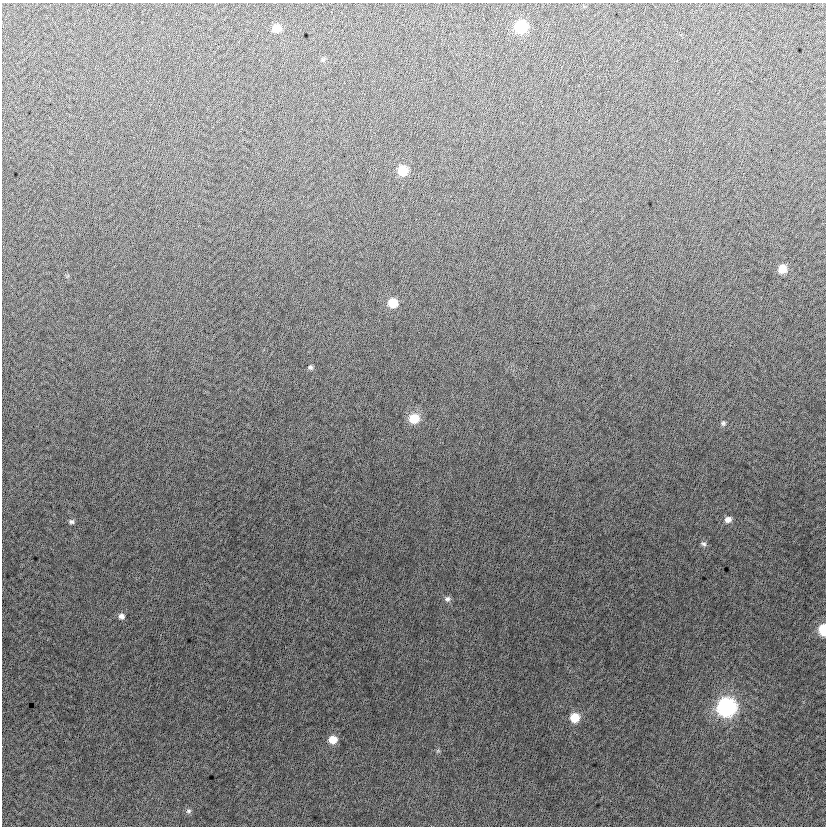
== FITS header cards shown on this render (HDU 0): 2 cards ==
NAXIS1  =                  824
NAXIS2  =                  824

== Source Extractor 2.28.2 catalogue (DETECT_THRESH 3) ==
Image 824 x 824 px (HDU 0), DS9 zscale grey, 1 PNG px = 1 image px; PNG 828 x 828 px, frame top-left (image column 1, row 824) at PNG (2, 3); no overlay
Background -5.21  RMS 12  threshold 37.5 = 3 sigma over >= 5 px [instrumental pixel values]
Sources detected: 20; all 20 listed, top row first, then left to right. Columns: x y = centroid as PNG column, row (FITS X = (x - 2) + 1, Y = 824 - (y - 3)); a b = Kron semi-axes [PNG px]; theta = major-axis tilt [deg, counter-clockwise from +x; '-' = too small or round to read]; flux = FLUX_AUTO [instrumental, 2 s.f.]
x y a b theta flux
521 27 8 8 - 56000
277 28 8 7 - 12000
323 59 7 4 19 1300
403 170 8 7 - 24000
782 269 8 7 - 12000
393 303 8 8 - 18000
310 367 6 5 - 1700
414 418 10 9 - 21000
723 423 7 6 - 2100
728 519 8 7 - 4900
71 522 8 6 -5 2200
703 544 8 6 -29 2200
447 599 8 7 - 3000
121 616 8 7 - 3500
823 630 7 5 89 34000
727 707 10 9 - 250000
575 718 8 8 - 18000
333 740 8 8 - 12000
438 751 6 4 -18 1200
188 811 7 7 - 2300
At the frame edge (FLAGS 8, measured only in part): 1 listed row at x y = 823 630